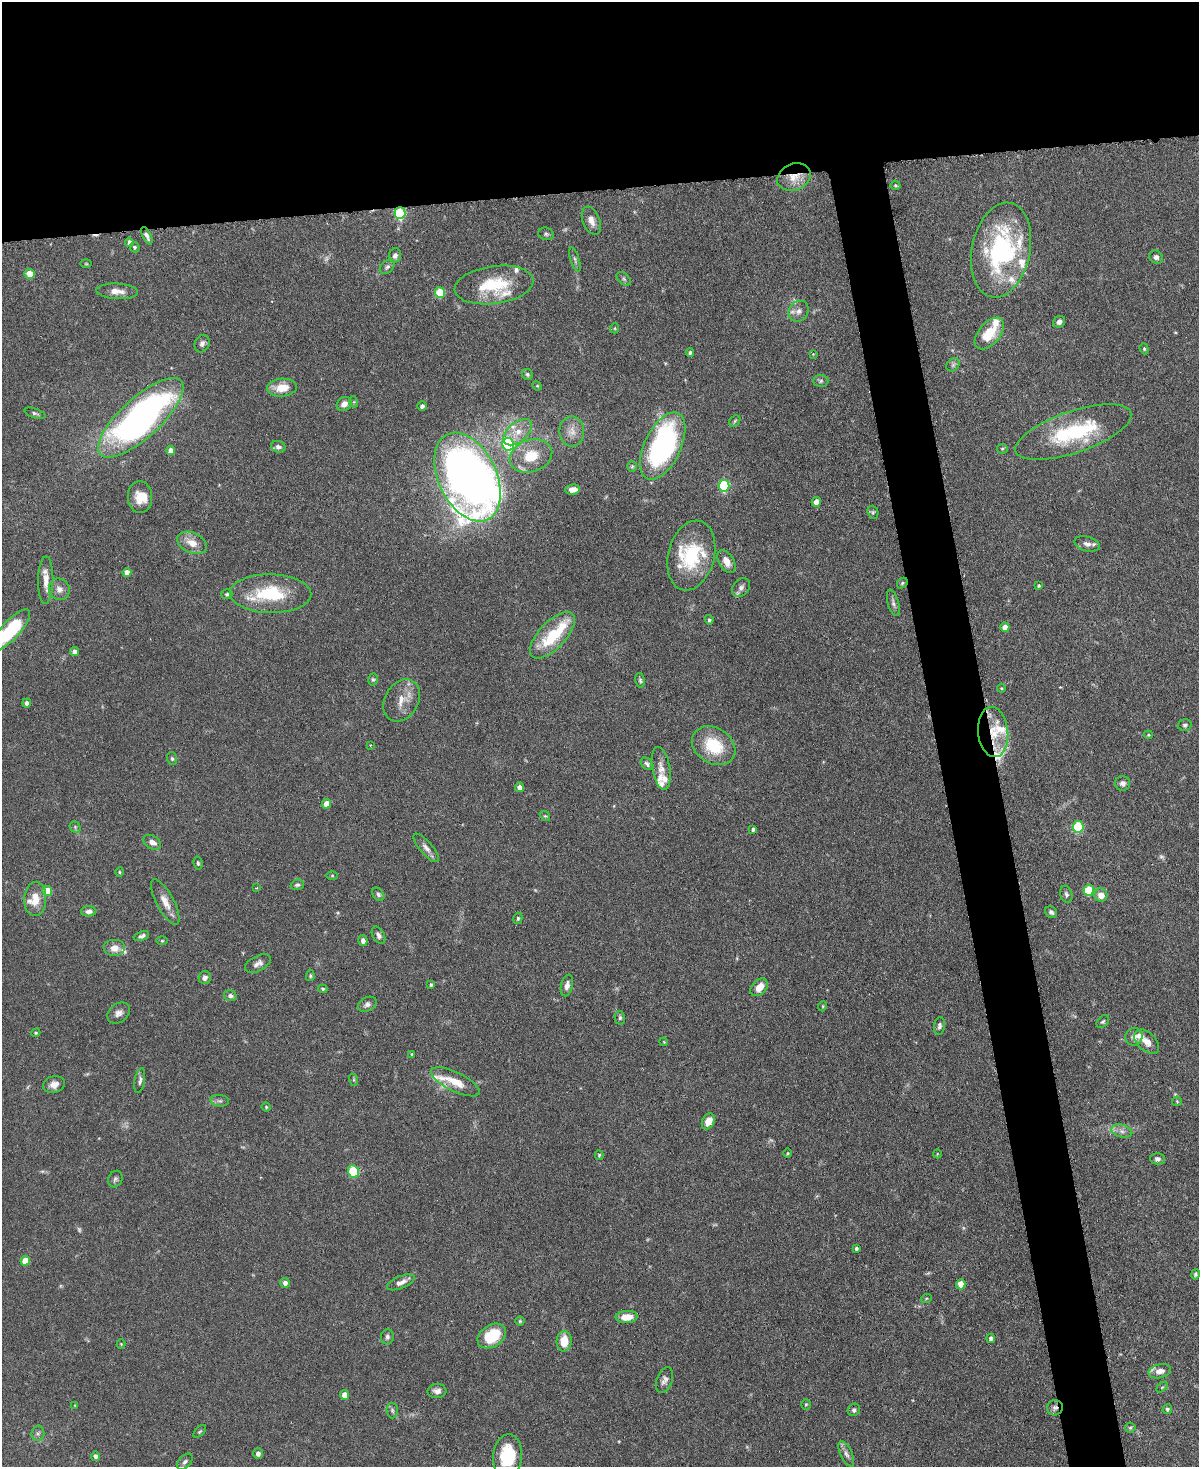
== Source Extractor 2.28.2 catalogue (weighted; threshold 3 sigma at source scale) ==
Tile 2 of 4 x 3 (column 2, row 1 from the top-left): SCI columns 1205-2401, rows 3068-4532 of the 4803 x 4819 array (HDU 1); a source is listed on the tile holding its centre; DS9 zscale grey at full resolution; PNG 1201 x 1469 px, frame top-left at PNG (2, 2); each listed source drawn as its Kron ellipse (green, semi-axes under 4 px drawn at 4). Shown black and unused: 17% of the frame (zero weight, under 3 of 6 exposures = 2% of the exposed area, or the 3 px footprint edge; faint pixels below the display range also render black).
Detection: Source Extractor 2.28.2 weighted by HDU 2 'WHT'; one run over the whole footprint, this tile lists its part. Background 0.0911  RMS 0.0035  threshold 0.0143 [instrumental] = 3 sigma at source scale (4.09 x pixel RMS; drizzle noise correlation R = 1.36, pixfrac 0.8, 0.05/0.05 arcsec/px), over >= 5 px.
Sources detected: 214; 8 too faint to see at this stretch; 1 inside a brighter object's white glare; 1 cosmic-ray / hot-pixel residue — neither listed nor drawn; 23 inside a brighter listed object's ellipse — not listed separately; the other 181 listed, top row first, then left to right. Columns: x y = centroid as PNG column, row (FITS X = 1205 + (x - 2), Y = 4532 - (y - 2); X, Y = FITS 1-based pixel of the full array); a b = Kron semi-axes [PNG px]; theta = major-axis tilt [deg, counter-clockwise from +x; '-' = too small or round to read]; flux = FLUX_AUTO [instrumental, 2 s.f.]
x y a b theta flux
794 177 17 13 22 5.1
895 185 5 4 - 0.44
400 213 6 5 - 31
591 221 15 8 -68 2.4
546 234 8 6 -18 0.78
147 236 9 4 -64 1.3
129 242 4 4 - 1.1
135 247 5 5 - 0.54
1001 250 48 29 78 48
395 255 7 6 - 1.2
1156 257 7 6 - 1.2
575 260 12 4 -72 0.84
86 264 6 4 -1 0.39
387 267 8 6 44 0.84
30 274 5 5 - 6.4
624 279 8 5 -44 0.73
494 285 40 19 8 16
117 291 21 7 -3 2.8
440 293 5 5 - 13
799 311 11 9 51 2
1059 322 6 5 - 1.5
615 328 5 3 - 0.29
989 333 19 10 49 8.5
202 344 9 7 66 1.2
1144 349 5 4 - 0.43
690 352 4 4 - 0.74
813 354 4 4 - 0.26
953 365 7 6 - 0.74
527 374 6 5 - 0.63
821 381 7 6 - 0.7
537 386 5 4 - 0.34
282 388 15 9 5 5.7
354 402 5 3 - 0.3
344 404 8 6 33 2
422 406 5 4 - 1
35 413 11 4 -20 0.78
141 418 54 20 42 130
735 421 6 5 - 0.45
572 431 15 12 -89 3.2
518 432 17 9 40 4
1073 432 61 20 19 28
508 444 6 6 - 31
663 446 36 18 65 74
278 447 7 5 -21 1.2
1002 449 5 5 - 0.46
171 450 4 4 - 2.4
531 456 22 16 19 9
632 466 5 4 - 0.45
468 477 47 29 -65 330
724 486 6 5 - 31
573 489 8 5 6 2.3
140 497 16 12 -86 4.7
816 502 5 4 - 3.5
873 512 7 5 -71 0.54
192 543 16 10 -24 3.8
1087 544 13 7 -15 1.7
691 556 36 23 76 19
726 562 12 7 -59 3
127 573 4 4 - 3.5
46 580 23 7 89 3.7
902 583 6 4 48 0.45
1039 586 4 3 - 0.46
741 588 10 7 48 1.4
59 589 11 10 - 2.2
227 594 5 5 - 0.53
270 594 41 19 -1 18
893 603 14 5 -75 1
709 620 4 4 - 0.56
1005 627 4 4 - 2.9
10 631 28 9 47 26
552 635 29 13 46 16
75 652 4 4 - 2.1
373 679 6 4 -89 0.49
640 680 7 5 -80 0.65
1002 688 4 3 - 0.28
402 700 22 16 60 5.2
27 703 4 4 - 1.2
1185 725 7 5 14 0.7
993 732 25 15 -84 8.7
1148 735 4 4 - 0.38
370 745 4 3 - 0.24
714 746 23 17 -33 13
172 759 6 5 - 0.58
647 764 7 5 -43 0.7
661 768 21 9 -80 3
1123 783 7 7 - 1.2
519 787 4 4 - 2.1
326 804 5 4 - 3.9
545 816 5 4 - 0.42
75 827 6 5 - 0.5
1078 827 6 5 - 24
753 829 4 3 - 0.98
152 842 9 6 -33 1.7
426 848 18 6 -50 1.8
198 863 6 4 -79 0.59
119 872 5 3 - 0.34
332 876 6 4 0 0.37
297 885 7 5 16 0.65
256 888 3 3 - 0.25
1089 890 5 5 - 18
47 891 5 5 - 7.4
378 894 7 5 -51 0.79
1066 894 9 6 -73 0.82
1101 895 6 6 - 3.2
35 899 17 11 87 5.1
165 902 25 9 -62 3.7
89 911 8 5 -1 1.2
1051 912 6 5 - 0.82
518 918 5 4 - 0.58
378 935 9 6 -62 1.2
141 936 8 4 23 0.84
162 941 6 4 1 0.34
363 941 5 4 - 1.4
114 948 11 8 0 2.9
258 963 14 7 27 1.6
310 976 5 4 - 0.49
205 978 6 6 - 1.5
431 985 4 4 - 0.61
567 985 11 6 77 1.6
759 987 10 7 45 3.3
323 989 4 3 - 0.42
230 996 6 5 - 0.91
367 1004 10 7 29 1.3
823 1006 5 3 - 0.31
119 1013 12 9 37 1.7
620 1018 7 5 -78 0.63
1103 1022 7 5 46 0.64
939 1026 9 5 81 0.87
36 1033 5 3 - 0.34
1134 1037 9 8 - 1.5
664 1042 4 3 - 0.27
1147 1042 15 9 -43 2.9
412 1054 4 3 - 0.5
354 1080 6 4 -72 0.42
140 1081 13 5 81 1.1
455 1082 27 9 -26 5.8
54 1084 11 8 13 2.1
220 1101 9 5 -5 0.86
1177 1101 5 5 - 0.37
266 1107 5 4 - 0.33
708 1121 8 6 62 3.8
1122 1131 11 6 -16 1.5
788 1153 5 3 - 0.32
937 1154 4 3 - 0.23
599 1155 4 3 - 0.39
1157 1159 7 5 -1 0.9
353 1171 6 5 - 19
115 1179 9 7 63 0.82
856 1248 4 4 - 0.59
25 1261 5 4 - 6.1
1195 1274 5 4 - 0.59
401 1282 15 6 22 1.9
285 1283 5 4 - 1.3
961 1284 5 4 - 4.9
926 1299 6 3 20 0.4
627 1317 11 6 4 4.4
520 1321 4 4 - 0.37
492 1336 15 11 32 13
387 1337 7 6 - 0.88
991 1338 4 4 - 1.2
564 1341 10 7 87 5.4
121 1344 4 4 - 0.31
1160 1371 11 7 14 2.3
664 1380 13 7 69 1.5
1162 1387 6 4 44 0.42
437 1391 9 7 4 1.5
345 1395 5 4 - 3.5
806 1404 5 5 - 0.41
75 1405 3 3 - 0.26
1055 1408 8 7 - 1.2
1167 1409 5 4 - 0.54
392 1410 8 5 -87 0.68
854 1410 6 6 - 0.74
1130 1428 5 5 - 0.45
200 1431 8 4 44 0.47
38 1433 7 6 - 0.82
258 1454 5 4 - 1.5
846 1454 13 6 -65 1.4
96 1456 4 4 - 1.1
507 1456 22 14 84 15
185 1462 9 6 47 0.97
Overlapping masked pixels (flux is a lower limit): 4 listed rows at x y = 794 177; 400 213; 993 732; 1055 1408
Isophote crosses this tile's border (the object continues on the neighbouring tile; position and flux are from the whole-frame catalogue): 2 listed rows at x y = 10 631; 507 1456